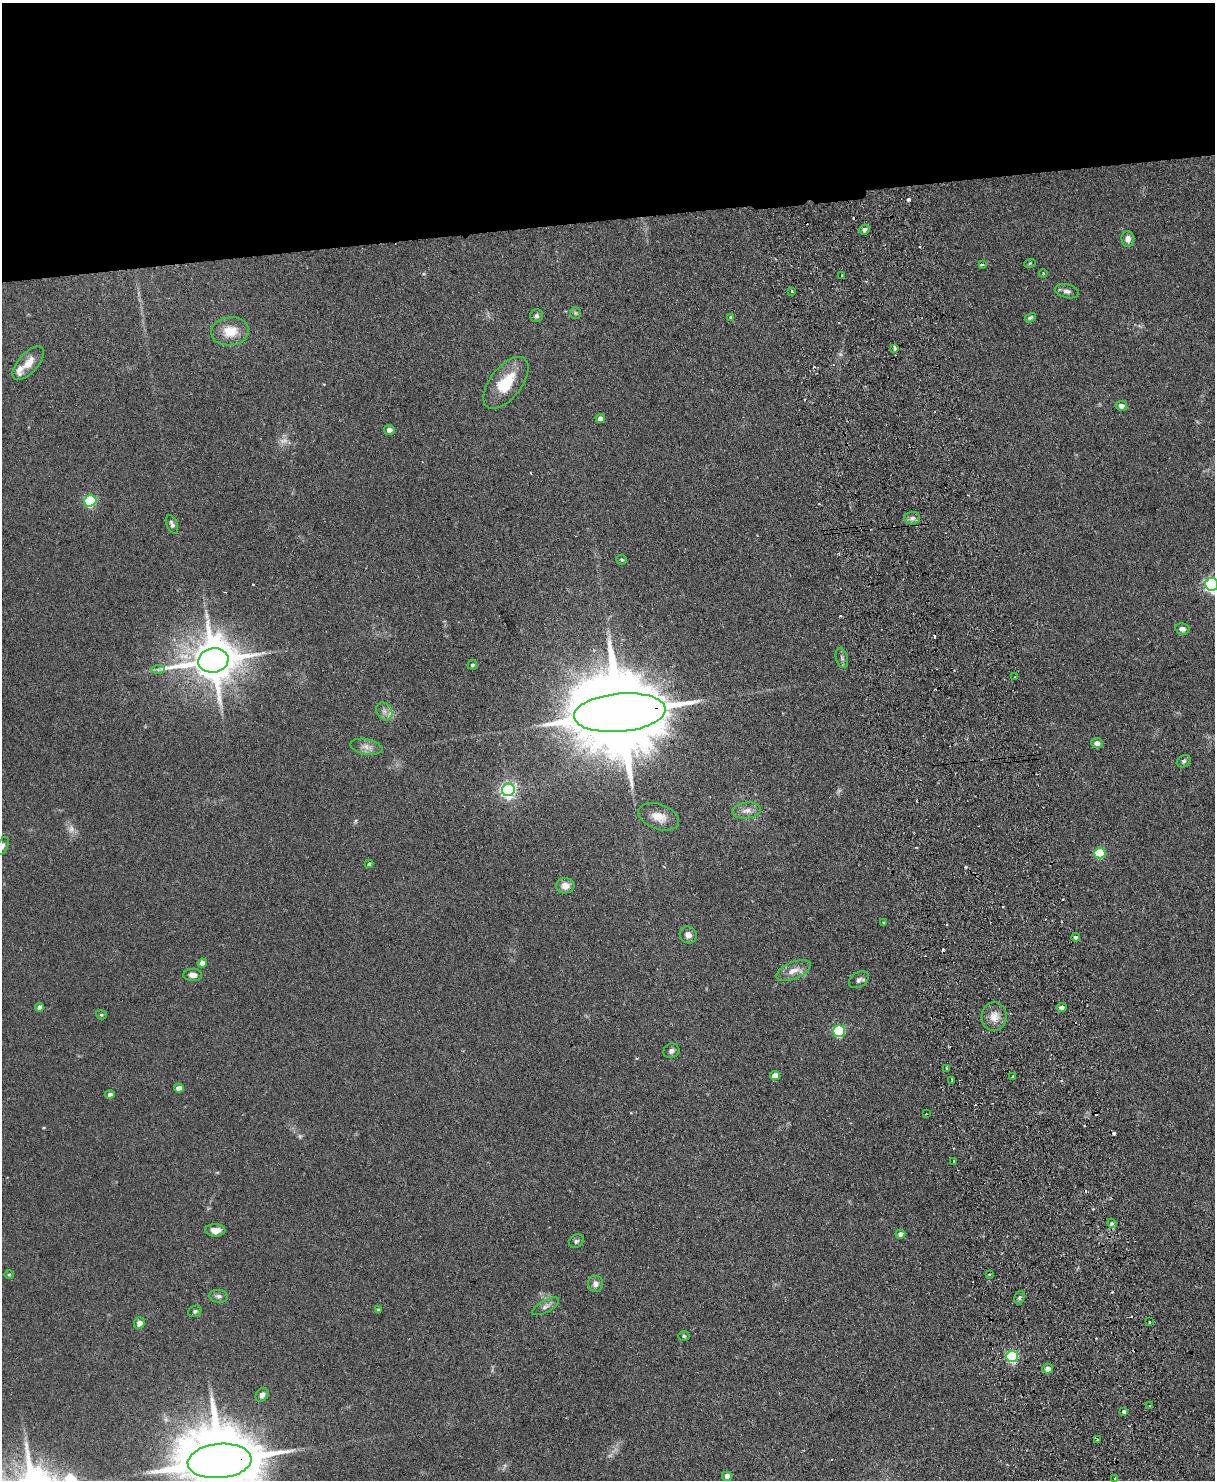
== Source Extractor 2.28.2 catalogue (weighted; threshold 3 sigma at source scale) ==
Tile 2 of 4 x 3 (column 2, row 1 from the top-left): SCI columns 1270-2482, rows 3110-4587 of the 4965 x 4852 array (HDU 1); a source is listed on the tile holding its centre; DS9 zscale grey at full resolution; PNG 1217 x 1482 px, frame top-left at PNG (2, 3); each listed source drawn as its Kron ellipse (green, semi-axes under 4 px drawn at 4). Shown black and unused: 15% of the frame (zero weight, under 2 of 3 exposures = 3% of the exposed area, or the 3 px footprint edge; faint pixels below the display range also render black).
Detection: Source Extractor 2.28.2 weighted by HDU 2 'WHT'; one run over the whole footprint, this tile lists its part. Background 0.144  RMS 0.0069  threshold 0.0309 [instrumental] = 3 sigma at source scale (4.5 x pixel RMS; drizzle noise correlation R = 1.50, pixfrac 1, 0.05/0.05 arcsec/px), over >= 5 px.
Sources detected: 109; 5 too faint to see at this stretch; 16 cosmic-ray / hot-pixel residue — neither listed nor drawn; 1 inside a brighter listed object's ellipse — not listed separately; the other 87 listed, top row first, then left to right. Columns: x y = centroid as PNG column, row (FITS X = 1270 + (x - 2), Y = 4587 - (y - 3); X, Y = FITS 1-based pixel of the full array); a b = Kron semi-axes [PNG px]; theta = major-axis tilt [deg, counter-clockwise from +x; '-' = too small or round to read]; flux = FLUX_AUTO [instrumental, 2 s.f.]
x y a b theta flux
864 230 5 5 - 2.2
1128 239 7 6 - 3.6
1030 263 6 3 19 0.69
982 264 4 3 - 0.89
1043 273 4 3 - 0.61
842 276 3 2 - 0.64
792 291 4 3 - 1.4
1067 291 12 7 -14 2.8
575 313 6 5 - 1.1
536 316 6 6 - 1.5
730 317 4 3 - 0.66
1030 318 6 4 28 1
230 331 19 14 7 14
895 348 4 3 - 4.9
28 363 21 9 48 9.1
506 383 30 15 52 22
1121 406 5 5 - 3.9
600 418 5 4 - 4
389 430 5 5 - 4
90 501 6 5 - 74
912 518 7 6 - 2.5
172 524 10 5 -68 2.1
621 560 5 5 - 1
1212 584 6 6 - 170
1182 629 7 5 -11 3.1
842 658 10 5 -76 1.8
213 660 15 12 10 2700
472 665 5 4 - 1.4
158 669 7 4 0 1.6
1015 677 3 2 - 0.98
384 711 9 7 -57 3.2
620 713 46 19 5 14000
1097 743 6 5 - 4
366 747 16 7 -11 4.5
1184 761 7 5 31 1.5
508 790 6 6 - 210
747 810 14 8 8 4.5
659 817 21 12 -20 8.5
2 846 10 5 63 1.9
1100 853 6 5 - 39
369 864 4 4 - 0.85
565 886 9 7 1 5.7
884 922 3 3 - 0.95
688 935 9 8 - 3.4
1076 937 4 3 - 5.8
202 963 5 4 - 6.3
793 970 18 8 22 6.6
193 975 9 6 -3 3.9
859 980 11 7 34 2.4
40 1007 4 4 - 3.3
1062 1007 5 4 - 2.3
101 1015 5 4 - 0.92
994 1016 14 12 86 7.4
839 1031 6 5 - 59
671 1051 8 7 - 2.3
947 1068 3 3 - 2.9
775 1075 5 4 - 7.1
1013 1076 3 2 - 0.68
952 1080 3 2 - 0.66
179 1088 5 4 - 5.3
110 1095 4 4 - 2.9
926 1114 3 2 - 0.51
954 1161 3 3 - 0.89
1112 1223 5 4 - 1
215 1230 10 6 -3 4.9
900 1234 5 4 - 2.9
576 1241 8 6 32 1.6
9 1274 5 3 - 0.63
989 1275 3 2 - 1.1
595 1284 8 7 - 3.2
219 1296 9 6 -6 2.2
1019 1298 7 5 73 1.4
545 1306 15 6 28 3.1
378 1309 3 3 - 0.83
195 1311 7 5 27 1.3
1149 1322 3 2 - 1.2
139 1323 6 5 - 3.8
684 1336 5 4 - 0.95
1012 1356 6 5 - 78
1048 1369 5 5 - 4.9
262 1395 7 6 - 3.2
1150 1406 2 2 - 0.61
1124 1412 4 3 - 3.2
1098 1440 4 3 - 1.2
220 1461 32 17 5 8900
727 1476 5 5 - 4.3
1115 1479 3 2 - 1.5
Overlapping masked pixels (flux is a lower limit): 4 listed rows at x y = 620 713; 1076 937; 1012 1356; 220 1461
Isophote crosses this tile's border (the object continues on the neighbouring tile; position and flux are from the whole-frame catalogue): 3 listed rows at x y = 1212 584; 2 846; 220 1461